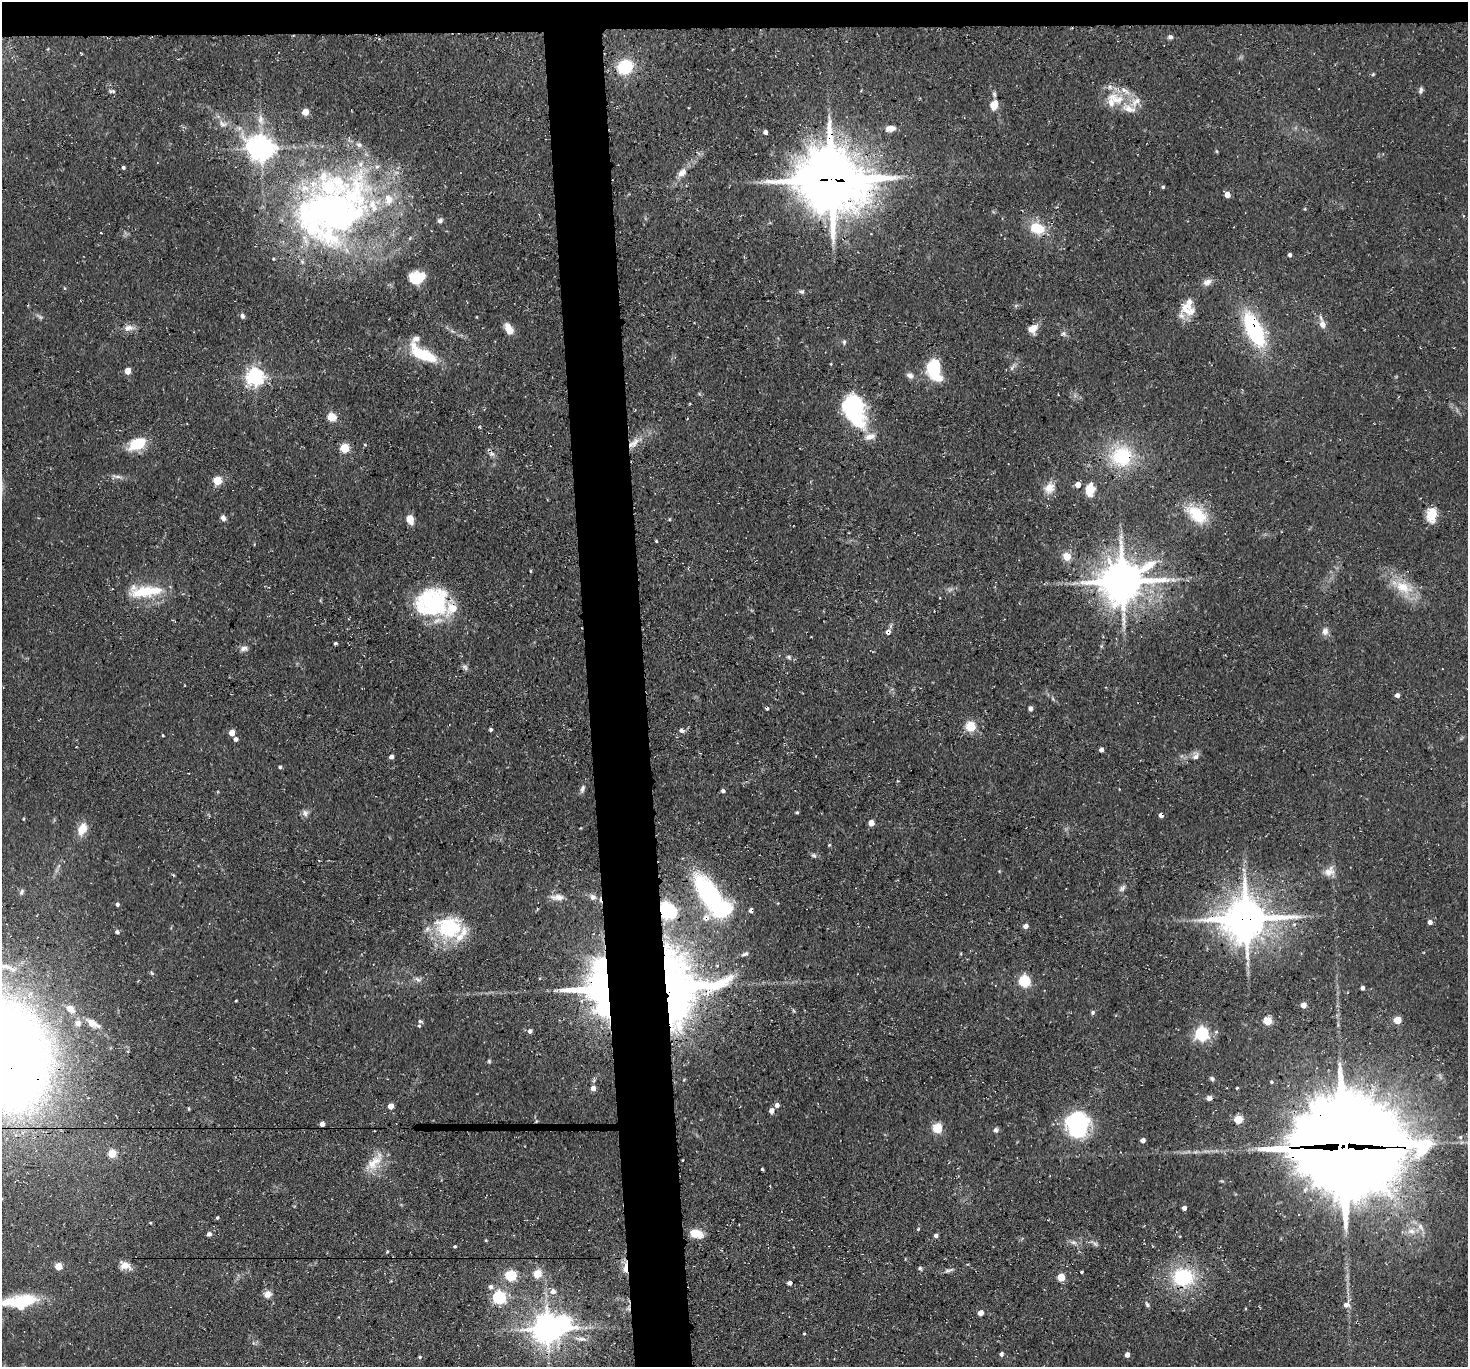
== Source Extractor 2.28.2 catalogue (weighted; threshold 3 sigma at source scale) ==
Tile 2 of 3 x 3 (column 2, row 1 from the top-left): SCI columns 1468-2933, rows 2887-4251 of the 4401 x 4372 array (HDU 1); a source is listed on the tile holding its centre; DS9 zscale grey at full resolution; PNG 1470 x 1369 px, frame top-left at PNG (2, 2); no overlay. Shown black and unused: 6% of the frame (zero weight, under 3 of 4 exposures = <1% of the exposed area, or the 3 px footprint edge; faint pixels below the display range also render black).
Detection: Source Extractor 2.28.2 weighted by HDU 2 'WHT'; one run over the whole footprint, this tile lists its part. Background 0.0734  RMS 0.0054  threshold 0.0241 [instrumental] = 3 sigma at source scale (4.5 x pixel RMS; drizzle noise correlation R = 1.50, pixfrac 1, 0.05/0.05 arcsec/px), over >= 5 px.
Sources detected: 223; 1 too faint to see at this stretch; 6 inside a brighter object's white glare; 6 cosmic-ray / hot-pixel residue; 1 long thin detection or spike segment (spike, bleed or trail) — not listed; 19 inside a brighter listed object's ellipse — not listed separately; the other 190 listed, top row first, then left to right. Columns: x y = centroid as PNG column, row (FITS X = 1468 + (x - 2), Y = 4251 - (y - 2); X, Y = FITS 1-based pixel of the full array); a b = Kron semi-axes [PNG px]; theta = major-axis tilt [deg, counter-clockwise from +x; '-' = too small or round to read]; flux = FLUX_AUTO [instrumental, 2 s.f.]
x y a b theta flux
1170 37 7 5 5 1.4
625 67 15 13 32 25
1373 74 5 4 - 0.69
1421 90 9 5 71 1.3
112 91 10 4 -9 1.1
994 94 8 5 -79 1.2
1116 99 31 14 -17 16
994 105 6 5 - 12
305 112 5 4 - 9.9
261 120 15 8 -79 4.7
223 124 14 8 -14 3.8
890 128 12 7 7 4.1
765 132 4 4 - 2.4
261 148 8 7 - 650
1216 151 5 3 - 0.53
123 167 4 4 - 1.1
682 173 12 8 46 4.3
831 180 23 20 -12 3700
1163 187 4 4 - 0.78
1227 195 5 5 - 4.9
331 212 104 74 32 290
440 221 8 7 - 1.6
1037 228 14 11 -22 16
1290 255 4 3 - 1.5
419 277 12 10 -15 12
1207 282 12 8 25 3.3
802 292 6 6 - 1.3
1188 310 23 15 -35 9.9
242 316 6 5 - 1.5
1323 324 9 7 -72 4.1
129 328 15 8 4 3.9
509 329 13 8 -60 6.1
1033 329 12 9 38 5
1254 330 36 15 -65 58
1063 333 7 6 - 1.3
844 342 7 5 90 1
423 354 37 13 -29 24
1012 368 9 5 57 1.6
934 370 21 12 -78 32
127 371 5 5 - 6.6
910 375 9 7 -29 2.3
255 377 7 6 - 230
854 409 39 23 -70 50
332 417 5 5 - 23
479 427 5 3 - 0.7
635 443 18 8 56 5.3
137 444 16 9 27 21
365 445 4 4 - 0.66
345 448 5 5 - 31
491 453 15 5 -52 2.2
1122 456 26 25 - 35
117 476 18 4 -9 2.3
217 481 5 5 - 23
1078 485 5 4 - 4.5
1049 488 15 12 50 5.7
1090 490 14 10 84 7.7
1197 514 23 13 -39 21
1432 514 15 10 80 11
223 518 7 5 -70 2.2
410 519 8 6 -75 8
656 541 4 3 - 0.5
1067 556 10 9 - 5.3
530 571 4 3 - 0.53
1123 581 15 12 19 1800
1403 587 27 15 -23 16
145 591 45 15 3 25
431 602 37 30 11 58
1325 631 11 8 77 2.8
888 632 7 6 - 2
335 643 4 3 - 0.87
244 648 11 7 10 2.3
789 657 7 5 -17 1.2
465 667 9 7 -42 1.6
1397 695 5 5 - 2.2
1030 708 5 4 - 2.3
970 726 12 11 - 9
491 729 4 4 - 0.93
682 731 7 5 -28 1.9
232 733 5 4 - 6.4
163 735 3 2 - 0.59
236 739 5 5 - 1.4
76 747 2 2 - 0.34
1101 750 5 4 - 2
1196 756 11 8 51 2.7
391 757 4 4 - 2.4
280 767 4 4 - 1
898 781 4 4 - 0.5
582 789 12 5 73 2
723 791 4 4 - 1.7
797 812 4 3 - 0.69
305 813 9 8 - 2.1
23 819 4 3 - 0.46
871 823 5 4 - 5.4
82 829 17 10 64 7.3
829 845 5 3 - 0.55
814 856 7 6 - 1.3
999 871 4 4 - 0.46
1329 871 15 12 37 4.9
1122 888 11 7 44 1.9
21 892 8 5 64 1.4
710 894 41 19 -55 78
557 897 19 8 -3 4.2
593 897 8 8 - 2.3
117 904 5 4 - 1.1
666 910 6 5 - 170
1246 919 14 12 6 2000
1430 922 5 4 - 2.4
1026 926 4 4 - 3.5
449 927 32 25 -5 38
117 932 5 5 - 1.1
745 954 9 4 21 1.4
4 967 48 10 -11 17
152 973 5 4 - 0.76
418 979 11 6 -21 1.9
1024 981 6 5 - 65
598 987 49 40 89 140
681 987 79 65 -90 270
1362 988 4 4 - 1.7
236 1001 3 2 - 0.47
1303 1005 4 4 - 5.2
70 1009 15 9 -37 5
1093 1012 5 5 - 1.1
1398 1020 5 5 - 13
420 1021 5 4 - 1
1268 1021 5 5 - 21
78 1023 9 8 - 2.9
93 1023 20 9 -28 5.9
419 1026 4 4 - 0.63
530 1031 5 5 - 1.6
1202 1034 6 6 - 110
6 1053 78 55 -70 1200
489 1061 5 5 - 0.7
1212 1079 7 5 -29 1.1
1271 1082 4 4 - 0.74
593 1088 5 5 - 3.6
1237 1088 4 3 - 0.55
1209 1098 7 6 - 1.8
777 1105 5 5 - 2.2
391 1106 5 4 - 5.1
189 1109 5 3 - 0.47
771 1111 7 6 - 2.3
1238 1119 5 5 - 22
322 1124 4 4 - 3.4
1077 1124 26 23 -90 52
937 1128 7 7 - 13
996 1130 6 6 - 1.5
1143 1140 4 4 - 2.4
1344 1147 40 33 -6 10000
112 1154 5 5 - 18
683 1160 3 2 - 0.39
374 1162 32 12 47 11
762 1169 3 3 - 1.2
1184 1208 4 4 - 2.4
217 1218 4 3 - 0.76
151 1223 4 3 - 0.43
918 1229 4 3 - 0.52
1411 1231 12 8 -4 4.3
209 1234 6 4 -33 1.6
696 1234 12 8 -16 11
936 1236 5 4 - 1.5
486 1240 3 3 - 0.59
1073 1242 9 5 -7 1.9
1095 1244 7 6 - 1.4
455 1246 3 3 - 0.7
387 1252 4 3 - 0.62
125 1265 13 8 -21 5.2
58 1266 5 5 - 12
625 1268 12 4 86 6.3
920 1268 5 4 - 0.94
949 1270 14 4 18 1.6
1082 1272 4 3 - 0.59
537 1274 5 5 - 18
510 1276 6 5 - 43
1061 1277 5 5 - 18
1183 1277 19 16 -2 42
790 1283 4 4 - 1.9
491 1287 6 6 - 2
553 1292 6 6 - 3.2
267 1294 10 8 12 3.4
499 1297 6 6 - 89
25 1300 33 16 5 21
1346 1304 10 8 45 3.1
1147 1305 7 5 -56 1.3
981 1313 5 4 - 4.6
547 1329 9 8 - 950
804 1334 3 3 - 0.57
581 1339 21 6 -2 4.2
1002 1354 6 5 - 1.3
1127 1355 5 4 - 2.2
420 1357 5 4 - 0.79
Overlapping masked pixels (flux is a lower limit): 19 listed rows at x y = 261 148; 831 180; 331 212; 1254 330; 491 453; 1122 456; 1067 556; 1123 581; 431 602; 888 632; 666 910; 1246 919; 598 987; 681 987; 6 1053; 322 1124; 1344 1147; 625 1268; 1183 1277
Isophote crosses this tile's border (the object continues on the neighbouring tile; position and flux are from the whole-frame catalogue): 2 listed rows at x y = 4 967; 6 1053